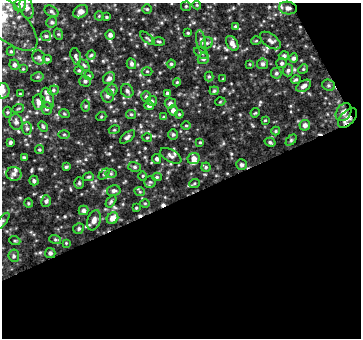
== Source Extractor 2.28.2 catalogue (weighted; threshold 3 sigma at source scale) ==
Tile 4 of 2 x 2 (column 2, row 2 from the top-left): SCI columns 359-717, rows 17-352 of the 717 x 703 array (HDU 1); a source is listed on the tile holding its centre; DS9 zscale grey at full resolution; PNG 363 x 340 px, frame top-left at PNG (2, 3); each listed source drawn as its Kron ellipse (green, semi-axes under 4 px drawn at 4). Shown black and unused: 45% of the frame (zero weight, under 2 of 3 exposures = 2% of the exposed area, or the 3 px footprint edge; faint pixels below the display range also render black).
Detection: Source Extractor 2.28.2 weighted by HDU 2 'WHT'; one run over the whole footprint, this tile lists its part. Background 0.0571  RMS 0.019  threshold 0.0853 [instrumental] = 3 sigma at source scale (4.5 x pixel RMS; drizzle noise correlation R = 1.50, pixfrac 1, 0.0396/0.0396 arcsec/px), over >= 5 px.
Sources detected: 143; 2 cosmic-ray / hot-pixel residue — neither listed nor drawn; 5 inside a brighter listed object's ellipse — not listed separately; the other 136 listed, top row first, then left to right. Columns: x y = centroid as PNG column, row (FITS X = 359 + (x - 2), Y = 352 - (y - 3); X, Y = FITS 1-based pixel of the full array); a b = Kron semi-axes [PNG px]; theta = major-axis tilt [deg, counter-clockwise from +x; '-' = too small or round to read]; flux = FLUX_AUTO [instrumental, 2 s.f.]
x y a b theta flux
20 5 6 6 - 8
197 5 4 4 - 1.7
186 6 5 5 - 2.3
27 7 11 6 -73 7.7
288 8 9 6 -11 8.9
147 9 4 4 - 2.2
51 11 7 5 -31 3.7
81 12 8 6 36 11
99 16 4 4 - 1.8
107 17 3 3 - 2
2 18 45 17 -43 88
52 22 5 5 - 3.6
235 26 4 3 - 1.9
188 33 4 3 - 1.9
58 34 6 3 -71 2.1
110 35 5 4 - 6.4
46 36 5 5 - 3.2
148 38 9 3 -40 2.3
270 40 12 6 -36 6.6
159 41 6 3 -2 2.3
201 41 11 4 -80 5.3
256 41 5 3 - 1.6
207 43 6 5 - 3.5
232 43 8 5 -59 8.5
11 51 4 4 - 2.7
201 53 7 5 -33 4.4
91 55 4 4 - 2.5
76 56 8 5 -75 4.2
284 56 5 4 - 4
39 57 7 6 - 4.9
294 58 4 4 - 4.2
47 59 4 4 - 2.8
203 59 6 5 - 4.8
282 63 5 5 - 3.6
131 64 5 4 - 4.4
171 64 4 4 - 2.5
250 64 4 2 - 1.3
263 64 5 5 - 4.3
14 65 5 5 - 5
84 65 6 4 -45 2.7
23 69 4 4 - 1.6
303 69 5 4 - 1.9
79 70 4 4 - 2.3
288 70 6 5 - 3.9
147 71 5 3 - 1.8
276 73 5 5 - 3.5
89 76 4 4 - 2.3
37 77 6 5 - 3
209 77 5 4 - 2.2
109 78 6 5 - 6.1
223 79 3 3 - 1.4
296 79 5 3 - 2.4
85 81 6 5 - 4.3
177 82 4 4 - 2
329 85 7 5 -21 3.7
304 86 8 5 34 6.6
53 90 5 4 - 2.9
112 90 5 5 - 3.4
3 91 8 6 -90 8.2
127 91 7 6 - 5.7
214 91 4 4 - 2.3
167 93 4 4 - 3.9
20 94 3 3 - 1.5
107 96 7 6 - 5.4
146 96 5 4 - 2.9
47 98 11 6 -74 8.2
152 101 5 5 - 2.9
39 102 7 6 - 9.7
220 102 5 3 - 1.4
170 103 5 5 - 5.5
86 106 5 3 - 2
149 106 5 4 - 5.9
47 108 6 5 - 5.4
18 109 6 3 20 2.2
173 110 5 5 - 7.6
7 112 5 3 - 2.2
344 112 10 7 57 11
64 113 5 3 - 1.8
255 113 5 3 - 1.7
131 114 5 4 - 2.5
179 114 4 4 - 2.2
101 117 5 3 - 1.8
164 117 4 4 - 2.3
347 118 12 7 47 11
265 120 4 2 - 1.3
16 122 8 6 -76 6.3
186 125 5 3 - 1.8
305 125 5 5 - 7.1
43 127 6 4 -62 2.5
27 128 6 5 - 3.7
114 130 5 3 - 2
276 131 4 4 - 1.8
64 134 5 3 - 2
173 134 5 4 - 3.4
127 137 9 4 40 4.8
147 137 5 3 - 1.7
291 140 6 4 46 2.6
200 142 4 3 - 1.8
270 142 5 4 - 3.2
10 143 3 3 - 3.5
39 150 4 4 - 2.3
171 156 12 6 -29 6.7
24 157 4 3 - 2.3
194 158 6 5 - 9.7
157 159 5 4 - 3.9
241 165 5 5 - 4
66 167 4 4 - 2.7
135 167 6 5 - 3.2
206 167 4 4 - 2.7
14 174 7 7 - 5.2
104 174 6 4 45 3
111 174 6 4 0 2.6
143 176 4 3 - 1.6
88 177 5 4 - 2.6
157 177 5 4 - 2.4
34 181 5 4 - 3.9
150 182 5 5 - 2.8
79 183 6 5 - 2.8
194 184 5 3 - 2.2
114 191 7 5 12 4.7
140 192 5 3 - 1.9
46 201 6 5 - 4
111 201 7 4 54 2.8
28 203 5 3 - 1.7
145 203 5 3 - 1.7
136 208 3 2 - 1.7
83 210 5 5 - 5.3
112 218 6 5 - 15
94 220 10 6 71 10
2 221 10 4 52 3.4
79 228 6 5 - 3.3
55 239 6 4 -19 2.6
15 241 5 3 - 1.9
66 243 4 4 - 1.5
50 253 5 5 - 5.1
14 256 6 5 - 3.6
Overlapping masked pixels (flux is a lower limit): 3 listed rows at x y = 288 8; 344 112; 347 118
Isophote crosses this tile's border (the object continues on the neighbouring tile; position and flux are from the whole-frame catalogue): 3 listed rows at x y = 2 18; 3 91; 2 221